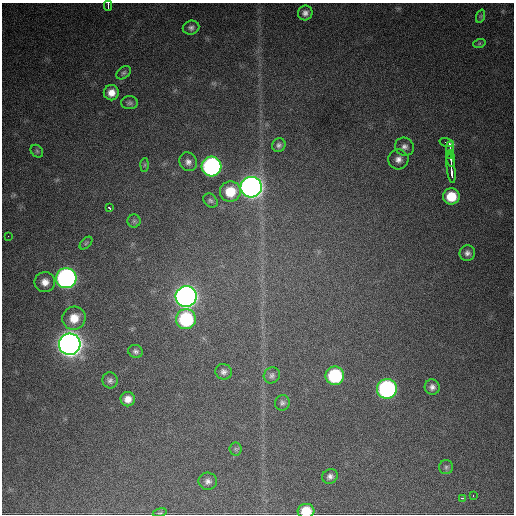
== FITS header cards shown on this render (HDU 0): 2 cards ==
NAXIS1  =                  512 / Axis length
NAXIS2  =                  512 / Axis length

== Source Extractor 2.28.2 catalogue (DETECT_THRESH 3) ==
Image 512 x 512 px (HDU 0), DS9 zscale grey, 1 PNG px = 1 image px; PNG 516 x 516 px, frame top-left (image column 1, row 512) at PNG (2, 3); each listed source drawn as its Kron ellipse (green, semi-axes under 4 px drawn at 4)
Background 1130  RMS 29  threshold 87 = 3 sigma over >= 5 px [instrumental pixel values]
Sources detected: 52; all 52 listed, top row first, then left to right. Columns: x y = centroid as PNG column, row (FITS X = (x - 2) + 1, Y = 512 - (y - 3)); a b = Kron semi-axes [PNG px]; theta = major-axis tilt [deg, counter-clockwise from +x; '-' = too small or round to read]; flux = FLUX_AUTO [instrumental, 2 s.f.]
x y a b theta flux
108 6 5 2 - 7.0e+03
305 13 7 7 - 8.6e+03
481 16 7 4 71 3.0e+03
191 28 8 7 - 6.8e+03
479 44 6 4 19 2.6e+03
124 73 8 5 38 4.5e+03
111 93 7 7 - 1.8e+04
130 103 8 6 0 5.2e+03
447 142 7 3 -15 3.1e+04
279 145 7 6 - 5.8e+03
404 147 9 8 - 9.3e+03
450 148 7 3 87 1.5e+04
37 151 7 5 -47 3.8e+03
450 154 4 2 - 2.3e+04
398 159 10 10 - 1.3e+04
451 160 7 3 -81 2.4e+04
188 162 10 8 -54 9.6e+03
145 165 7 4 88 3.1e+03
212 166 10 10 - 5.1e+05
451 169 15 3 -83 2.8e+04
251 187 10 10 - 1.6e+06
230 192 10 10 - 4.8e+04
451 196 8 8 - 4.7e+04
210 200 8 6 -43 4.4e+03
109 208 3 3 - 5.5e+03
134 221 6 6 - 4.6e+03
8 236 2 2 - 1.7e+03
86 243 8 4 45 3.7e+03
467 253 8 7 - 8.7e+03
66 278 10 10 - 7.4e+05
45 282 10 10 - 1.7e+04
186 296 10 10 - 1.7e+06
74 318 12 11 - 3.3e+04
186 319 10 10 - 1.7e+05
70 344 11 10 - 2.7e+06
135 351 7 6 - 5.9e+03
223 372 8 7 - 7.7e+03
272 375 8 7 - 6.2e+03
335 376 9 9 - 1.6e+05
110 380 8 7 - 6.6e+03
432 387 8 7 - 8.8e+03
387 389 10 10 - 4.5e+05
128 399 7 7 - 1.6e+04
282 403 8 7 - 5.6e+03
236 449 6 6 - 4.0e+03
446 467 7 7 - 4.7e+03
330 476 8 7 - 7.4e+03
208 481 9 8 - 8.7e+03
473 495 3 2 - 5.4e+03
462 498 3 2 - 4.2e+03
306 511 8 7 - 4.2e+04
160 513 7 3 12 2.3e+03
At the frame edge (FLAGS 8, measured only in part): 2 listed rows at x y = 108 6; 306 511